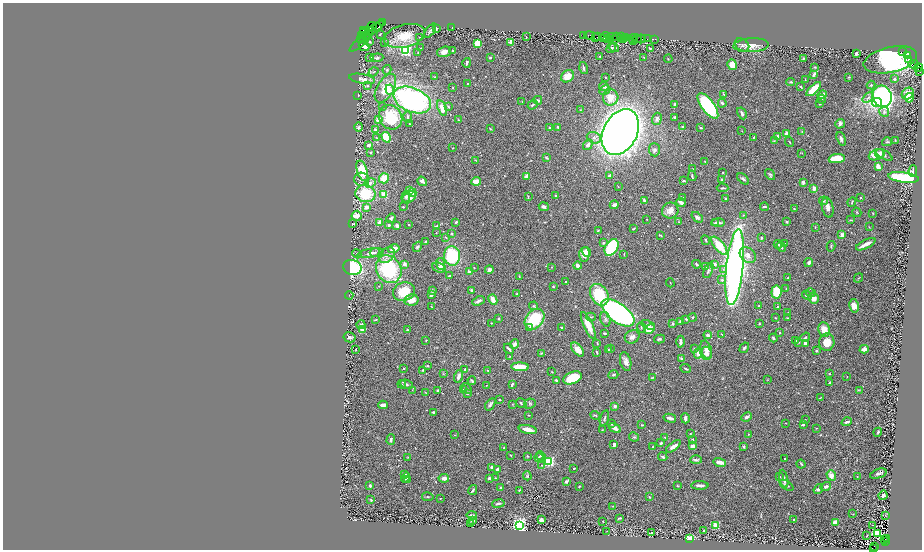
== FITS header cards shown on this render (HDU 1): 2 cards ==
NAXIS1  =                 1839
NAXIS2  =                 1095

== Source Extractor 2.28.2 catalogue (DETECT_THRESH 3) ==
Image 1839 x 1095 px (HDU 1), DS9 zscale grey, zoomed out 1/2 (1 PNG px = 2 x 2 image px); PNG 924 x 552 px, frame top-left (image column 2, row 1094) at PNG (3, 3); each listed source drawn as its Kron ellipse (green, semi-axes under 4 px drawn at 4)
Background 0.938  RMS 0.024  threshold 0.0734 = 3 sigma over >= 5 px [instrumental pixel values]
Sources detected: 604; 47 cannot appear on this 1/2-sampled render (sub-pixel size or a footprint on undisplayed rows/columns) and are neither listed nor drawn; of the other 557, the 500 brightest by FLUX_AUTO listed and drawn (57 fainter detections omitted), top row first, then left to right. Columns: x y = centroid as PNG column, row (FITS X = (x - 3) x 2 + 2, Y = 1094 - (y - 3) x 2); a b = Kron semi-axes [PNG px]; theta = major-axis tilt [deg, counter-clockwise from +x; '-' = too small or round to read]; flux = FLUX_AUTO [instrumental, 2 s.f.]
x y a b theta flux
382 23 2 1 - 35
372 26 5 3 - 330
377 27 4 2 - 300
452 27 3 2 - 8.9
436 28 3 2 - 6.1
374 29 12 2 33 540
363 30 2 1 - 110
371 31 4 2 - 470
430 31 8 3 54 11
363 33 4 2 - 540
380 34 3 2 - 4.1
362 35 3 1 - 46
589 35 5 2 - 170
366 36 4 2 - 990
404 36 21 11 14 110
583 36 3 1 - 34
597 36 3 2 - 87
419 37 2 1 - 2.2
526 37 4 2 - 2.7
605 37 4 3 - 45
612 37 6 3 15 320
617 37 3 1 - 160
621 37 2 1 - 36
625 37 2 1 - 86
634 37 2 2 - 16
363 38 3 2 - 850
595 38 2 2 - 88
603 38 2 1 - 37
607 38 3 2 - 240
637 38 2 1 - 37
360 39 3 1 - 95
620 39 3 2 - 92
624 39 4 1 - 82
633 39 3 1 - 76
641 39 4 2 - 110
647 39 3 1 - 85
655 39 2 1 - 38
614 40 2 1 - 63
361 41 15 1 40 180
634 41 2 1 - 87
370 42 2 2 - 3.5
511 42 3 3 - 31
385 43 2 2 - 21
478 43 4 4 - 110
742 45 8 5 -36 14
751 45 18 7 3 45
364 46 5 3 - 22
614 47 5 4 - 9.9
421 48 3 2 - 2.1
611 48 5 3 - 12
650 48 3 3 - 4.7
453 50 2 2 - 10
406 51 3 3 - 700
444 52 7 5 17 28
902 52 4 2 - 140
418 53 4 2 - 3.3
856 53 2 2 - 15
600 56 2 2 - 5.6
907 56 4 2 - 980
370 57 3 2 - 3.8
644 57 2 2 - 4.3
377 58 6 3 5 7.5
490 58 2 2 - 7.7
803 58 3 3 - 4.8
668 59 4 2 - 3
909 59 3 2 - 130
890 60 27 12 13 1900
467 63 5 2 - 7.6
913 64 5 1 - 140
732 65 5 4 - 43
814 67 2 2 - 3.1
584 68 6 3 -75 9.1
918 68 4 4 - 1600
387 70 4 3 - 8.5
920 71 4 2 - 180
373 72 5 3 - 4.9
814 74 4 2 - 15
567 76 7 5 37 59
434 77 3 2 - 3.6
606 77 3 2 - 2.3
849 77 3 2 - 3.3
362 79 13 4 -9 20
894 79 3 3 - 10
805 80 3 2 - 2.7
791 82 4 3 - 5.3
468 83 2 2 - 2.5
871 85 4 3 - 5.3
368 86 2 2 - 9
604 86 4 3 - 14
801 87 3 2 - 5.9
385 88 16 8 59 98
453 88 3 2 - 2.6
390 89 5 4 - 22
814 89 9 4 43 95
605 90 6 4 29 11
724 94 3 2 - 4
908 94 6 5 - 56
358 95 2 1 - 3.5
822 95 5 4 - 37
882 96 11 9 -67 1800
611 97 8 7 - 68
868 98 6 3 40 12
909 98 5 3 - 41
822 99 4 3 - 5.7
412 100 20 12 -23 1100
538 100 4 4 - 7.2
522 102 2 2 - 2.2
722 103 4 2 - 14
877 103 5 4 - 62
820 104 3 3 - 4.3
533 105 5 3 - 8
675 105 3 3 - 13
448 106 4 3 - 5.5
708 106 15 6 -54 590
383 107 3 3 - 4
442 108 8 4 -72 53
580 110 3 3 - 3.7
884 112 5 4 - 12
742 113 6 3 -62 12
391 117 13 11 -58 200
408 117 6 3 90 7.7
674 117 3 3 - 6
657 119 6 4 72 12
378 120 4 3 - 32
458 120 3 3 - 4.6
409 124 2 2 - 8.9
840 124 5 4 - 20
359 127 5 4 - 11
558 127 4 2 - 8.5
682 127 2 2 - 12
550 128 4 2 - 9.9
701 128 3 2 - 4.2
490 129 3 3 - 4
375 130 4 4 - 14
742 131 3 2 - 2.2
802 131 3 2 - 2.2
620 132 24 17 63 5700
786 133 4 3 - 14
386 137 5 4 - 120
754 137 4 3 - 4.9
778 137 3 3 - 15
377 138 3 2 - 2.7
594 138 7 5 -20 20
841 139 7 3 -72 15
895 140 3 2 - 2.4
774 141 3 2 - 3.5
789 142 5 2 - 3
887 142 5 3 - 4.7
369 145 3 2 - 14
588 145 6 4 53 22
453 148 2 1 - 2.3
654 150 6 5 - 12
370 152 3 3 - 3.7
802 153 3 3 - 2.7
880 153 4 3 - 20
877 155 8 5 21 59
884 155 9 4 -30 13
546 158 4 2 - 7.6
837 159 8 4 9 91
476 160 3 2 - 2.2
705 162 2 2 - 8.2
878 167 4 3 - 55
692 169 3 2 - 2.6
362 171 10 5 -73 140
913 171 6 2 80 7.8
723 172 2 2 - 2.8
770 174 6 4 -54 9.4
527 176 3 3 - 30
610 176 3 3 - 17
692 176 5 2 - 8.3
904 177 15 5 -8 380
384 178 5 4 - 85
362 179 7 6 - 19
722 179 3 3 - 5.9
743 179 7 4 -44 12
422 181 5 3 - 19
476 181 5 3 - 82
684 181 3 2 - 6.2
803 182 3 3 - 8.9
370 183 6 4 27 18
618 186 2 2 - 2.2
722 188 6 2 -4 6.8
814 188 4 3 - 26
410 191 4 3 - 36
412 192 4 3 - 32
365 194 10 8 -12 210
384 194 3 3 - 180
528 196 3 2 - 2.8
556 196 3 3 - 8.2
406 197 5 4 - 11
409 197 8 5 35 48
683 198 2 2 - 3.8
861 198 3 2 - 4.6
726 199 2 2 - 5.5
644 200 4 3 - 9
823 201 4 3 - 8
681 202 5 3 - 18
852 202 5 2 - 4.7
614 205 4 4 - 19
366 207 4 4 - 20
403 207 2 2 - 3.4
544 207 5 3 - 15
764 207 4 2 - 8.7
828 207 10 5 -76 23
794 209 2 2 - 3.3
670 211 8 8 - 35
857 212 5 3 - 4
873 213 3 2 - 3.2
743 215 4 3 - 4.4
357 216 5 5 - 39
697 217 6 4 -39 16
391 218 5 3 - 11
647 219 2 2 - 3
851 220 2 2 - 5.1
456 222 3 2 - 8.7
679 222 4 3 - 3.5
787 222 3 3 - 6.6
380 223 4 2 - 57
715 223 4 2 - 6.6
718 223 7 2 1 11
353 224 3 2 - 3.2
389 225 2 2 - 12
409 225 2 2 - 7.8
397 226 4 3 - 12
437 226 4 2 - 9.2
815 227 3 2 - 2.6
869 227 3 2 - 2.1
634 228 4 2 - 4.5
598 231 4 2 - 4.4
436 232 3 2 - 2.7
452 234 3 3 - 4.3
660 235 3 2 - 4
842 235 2 2 - 74
446 237 3 2 - 2.9
761 238 2 2 - 5.7
706 240 5 2 - 4.4
426 242 3 2 - 4.9
603 243 3 2 - 8.9
778 244 4 2 - 6.4
785 244 3 2 - 4.1
866 244 11 2 26 34
719 246 11 5 -51 120
831 246 5 3 - 5.1
417 247 5 4 - 9.2
612 247 9 6 59 240
781 247 5 2 - 7.8
394 249 6 4 14 37
375 252 5 3 - 7.1
586 252 5 4 - 36
371 253 13 4 10 26
357 254 4 4 - 4.7
584 254 7 5 88 76
624 254 3 2 - 3.2
387 255 9 6 41 25
748 255 9 7 -46 28
452 256 9 8 - 300
809 263 4 3 - 12
404 264 3 3 - 14
441 264 6 4 -83 24
696 264 4 3 - 5.6
715 264 4 3 - 11
577 266 4 3 - 26
352 267 9 7 -18 490
552 267 2 2 - 3.1
706 267 4 3 - 3.9
735 267 38 8 84 3000
439 268 7 4 -23 21
474 268 3 2 - 2.2
389 269 14 12 -58 420
723 269 4 3 - 7.9
489 270 4 4 - 23
708 271 8 4 65 9.5
470 272 3 2 - 32
449 275 4 2 - 3.9
519 276 3 3 - 3
788 278 2 2 - 4.2
858 278 5 2 - 3.1
722 280 3 2 - 15
566 282 2 1 - 2.5
670 283 4 1 - 2.2
379 286 3 3 - 3.3
553 286 3 3 - 5.3
786 289 3 2 - 2.2
471 290 4 3 - 4.9
432 291 3 2 - 15
404 292 11 9 19 120
776 292 6 5 - 140
811 293 5 3 - 5.8
516 294 3 2 - 4.7
349 295 4 2 - 3.7
431 295 4 3 - 12
599 295 11 8 -59 200
807 295 5 3 - 14
814 298 5 5 - 34
411 300 7 5 10 57
493 300 5 3 - 47
478 301 6 2 25 13
534 306 4 2 - 5.2
759 306 2 2 - 3.7
854 306 7 5 -77 37
431 307 3 2 - 2.6
778 307 3 2 - 5.8
618 313 19 9 -37 1600
788 313 3 2 - 2.3
591 317 5 3 - 5.1
693 317 4 2 - 4.5
776 318 2 1 - 2.7
788 318 4 2 - 3.3
376 319 4 3 - 3.2
499 319 3 3 - 4.3
534 319 11 8 50 270
605 319 7 5 -71 13
686 319 2 2 - 22
680 321 3 3 - 4.3
491 323 3 2 - 2.6
672 323 3 2 - 7.7
759 323 3 2 - 3.6
361 325 4 4 - 8
588 325 15 4 -65 73
648 325 7 4 -25 8.7
641 327 5 3 - 4.7
530 328 3 3 - 5.9
562 328 3 2 - 6.6
649 329 5 4 - 57
824 329 7 6 - 51
363 330 3 3 - 34
407 330 2 2 - 3.3
605 333 3 2 - 6.7
780 333 2 2 - 3
722 334 2 2 - 3.7
708 335 4 3 - 9.4
350 337 6 5 - 13
632 337 7 6 - 22
805 337 5 3 - 6.9
773 338 4 2 - 8.2
659 339 5 3 - 9.3
426 340 2 2 - 2.9
796 340 3 2 - 3.1
680 342 6 2 -89 19
799 342 3 3 - 2.9
827 342 8 7 - 64
597 343 4 2 - 4
805 343 3 2 - 21
514 344 5 4 - 19
744 348 6 2 59 8.5
355 349 2 1 - 2.6
509 349 5 2 - 10
578 349 8 4 -50 47
610 349 3 3 - 4.1
694 349 2 2 - 9.8
864 349 5 3 - 29
608 350 3 2 - 3.3
706 350 10 5 -72 27
817 351 4 3 - 5.2
597 352 3 2 - 6
541 353 4 3 - 4.5
706 353 7 5 -84 32
698 354 5 4 - 24
510 357 3 2 - 2.6
682 359 3 3 - 14
626 361 10 5 -76 25
428 366 3 2 - 4.5
520 367 9 3 -2 100
404 368 3 2 - 2.6
686 369 5 2 - 5.5
423 370 3 3 - 4.8
465 370 3 3 - 14
488 370 3 2 - 3.5
552 372 2 2 - 2.8
443 374 4 3 - 3
830 374 2 2 - 10
613 375 5 3 - 5.9
458 376 6 3 74 22
652 377 3 2 - 2.6
847 377 2 1 - 2.3
572 378 9 6 22 130
556 380 3 2 - 10
767 380 3 2 - 2.3
472 381 4 2 - 7.6
830 382 3 2 - 4.9
402 384 4 3 - 4.9
407 384 7 4 -22 9.1
512 384 4 2 - 6.8
486 385 2 2 - 2.1
467 389 6 3 -44 6.7
412 390 3 2 - 2.3
464 390 3 3 - 4.8
859 390 3 2 - 2.8
438 391 4 3 - 6.1
426 392 4 2 - 3
468 393 3 2 - 7.3
821 397 3 1 - 2.6
499 400 2 2 - 4.5
521 403 6 4 -32 8.6
490 404 7 3 57 12
513 404 3 3 - 2.8
530 404 6 5 - 9.2
383 405 5 3 - 31
615 406 2 2 - 43
433 412 4 3 - 5.6
529 415 3 1 - 2.4
595 415 5 2 - 4.7
747 417 5 3 - 16
604 418 8 3 75 8.1
670 418 6 3 -14 24
685 418 5 2 - 16
805 420 2 2 - 3
847 422 5 3 - 14
786 423 3 2 - 2.2
611 424 4 2 - 4
642 425 4 3 - 3.5
803 425 2 2 - 7.5
615 428 7 3 -32 40
816 428 3 2 - 2.2
528 429 9 3 -11 45
602 430 3 2 - 2.3
878 432 5 2 - 5
690 434 2 2 - 2.4
748 434 2 2 - 9.2
454 435 2 2 - 2.5
634 437 5 4 - 7.5
665 437 2 2 - 6.9
692 439 2 2 - 7.6
391 440 5 4 - 13
661 443 3 3 - 8.7
614 444 4 3 - 15
673 446 8 4 37 24
693 446 4 3 - 24
744 446 3 2 - 7.6
653 447 2 2 - 6.8
504 448 3 2 - 4.5
510 455 3 2 - 2.4
527 456 3 2 - 3.3
541 456 5 4 - 7.2
408 457 3 2 - 2.8
539 457 4 3 - 5.5
663 457 4 3 - 6.6
785 459 2 2 - 7.6
696 460 6 2 1 8.7
549 461 3 3 - 730
720 462 6 3 -14 35
801 464 4 2 - 5.8
542 465 3 2 - 5.5
492 467 4 3 - 7.3
574 468 2 2 - 4.5
498 470 3 3 - 21
878 474 9 4 20 13
405 475 4 3 - 7.2
831 475 5 4 - 36
527 476 4 3 - 5
857 476 2 2 - 3.5
779 477 3 2 - 3.1
406 478 5 4 - 14
444 478 5 4 - 17
489 478 3 2 - 9.4
495 478 2 2 - 2.8
408 479 4 3 - 4.1
784 479 9 3 -76 20
566 481 4 3 - 7.4
700 485 9 2 0 16
786 485 8 3 -30 9.7
370 486 2 2 - 7.7
579 486 2 2 - 3.3
678 486 4 2 - 3.1
826 487 5 4 - 14
501 488 4 3 - 11
818 489 5 4 - 10
473 490 5 2 - 8.6
519 490 4 2 - 4.6
883 495 5 3 - 16
428 497 5 3 - 5.2
649 497 3 2 - 3.4
440 498 2 1 - 2.9
371 500 2 2 - 6.2
498 504 6 2 10 11
613 506 4 2 - 3.6
853 514 3 2 - 3.5
472 515 5 2 - 9.2
886 516 4 2 - 2.9
619 518 4 2 - 5.1
472 520 4 3 - 30
541 520 3 3 - 19
794 520 2 2 - 5.1
603 521 2 1 - 2.1
835 522 3 2 - 50
470 524 3 2 - 11
519 525 3 3 - 1600
716 525 2 2 - 180
872 525 3 2 - 2.2
607 531 2 1 - 3.2
703 531 3 2 - 4.3
652 533 3 3 - 7.6
877 533 3 3 - 390
867 535 2 1 - 2.4
886 538 2 1 - 140
690 539 3 2 - 300
885 540 2 1 - 84
886 541 3 2 - 600
874 546 2 1 - 130
874 548 4 2 - 510
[57 fainter detections neither listed nor drawn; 47 sub-pixel or undisplayed-footprint detections neither listed nor drawn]